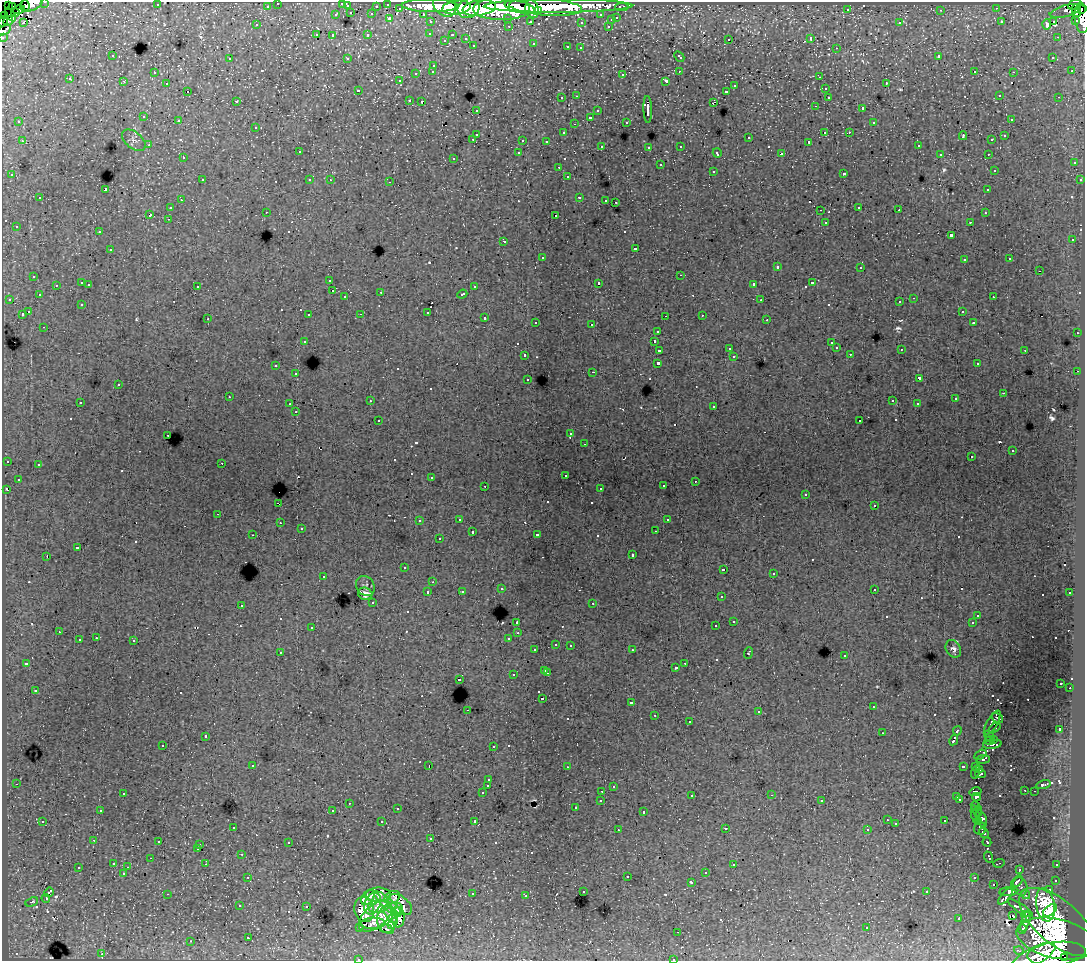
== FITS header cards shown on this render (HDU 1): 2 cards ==
NAXIS1  =                 1083
NAXIS2  =                  959

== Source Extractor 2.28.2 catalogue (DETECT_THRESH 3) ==
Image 1083 x 959 px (HDU 1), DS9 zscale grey, 1 PNG px = 1 image px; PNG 1087 x 963 px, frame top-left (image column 1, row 959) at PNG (2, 2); each listed source drawn as its Kron ellipse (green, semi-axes under 4 px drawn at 4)
Background 243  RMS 1.5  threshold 4.41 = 3 sigma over >= 5 px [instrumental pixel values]
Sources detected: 710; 2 with non-positive FLUX_AUTO (blend fragments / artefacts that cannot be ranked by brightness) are neither listed nor drawn; of the other 708, the 500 brightest by FLUX_AUTO listed and drawn (208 fainter detections omitted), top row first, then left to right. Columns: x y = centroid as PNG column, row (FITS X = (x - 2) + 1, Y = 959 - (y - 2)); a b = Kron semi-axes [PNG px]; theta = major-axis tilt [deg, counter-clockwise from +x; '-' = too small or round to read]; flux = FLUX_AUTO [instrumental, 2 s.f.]
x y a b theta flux
45 2 3 2 - 8.4e+03
31 3 12 7 26 6.6e+04
278 3 3 3 - 6.5e+03
343 3 3 3 - 2.0e+03
388 4 3 3 - 1.4e+04
1074 4 7 4 27 3.0e+04
8 5 3 3 - 4.8e+03
25 5 5 3 - 2.1e+04
157 5 3 2 - 4.0e+02
13 6 2 2 - 2.5e+03
267 6 3 3 - 4.0e+03
347 6 3 3 - 2.4e+03
376 6 3 2 - 3.2e+03
430 6 28 6 -1 6.3e+05
445 6 12 9 -41 4.8e+05
558 6 74 7 0 1.0e+06
457 7 14 7 7 6.4e+05
520 7 15 5 -13 6.7e+05
545 7 37 8 -4 6.1e+05
622 7 6 3 0 1.0e+04
400 8 3 3 - 1.9e+03
468 8 11 9 27 6.1e+05
479 8 17 7 9 9.8e+05
996 8 3 2 - 3.1e+02
502 9 28 11 0 1.9e+06
532 9 9 6 -75 4.7e+05
848 9 3 3 - 2.8e+02
19 10 6 3 16 5.9e+04
941 10 3 2 - 4.0e+02
1082 10 3 3 - 1.6e+05
538 11 4 4 - 1.9e+05
1065 11 16 5 14 2.0e+04
1076 11 6 4 -76 2.3e+05
15 13 4 3 - 4.2e+04
351 13 3 3 - 2.3e+03
372 14 3 3 - 2.3e+03
423 14 3 3 - 6.3e+03
3 15 2 2 - 3.2e+03
10 15 7 4 -58 4.2e+04
336 15 3 3 - 1.0e+03
601 15 3 3 - 3.7e+03
389 18 3 3 - 2.1e+03
508 18 3 3 - 3.6e+03
617 18 4 3 - 1.4e+03
1082 18 15 7 -84 1.1e+05
611 20 3 3 - 1.6e+03
1076 20 3 3 - 1.4e+04
3 21 6 2 66 3.5e+04
8 21 5 4 - 9.0e+03
530 21 3 3 - 2.9e+03
1054 21 3 3 - 2.0e+03
431 22 3 3 - 6.7e+03
581 22 3 3 - 4.4e+02
1001 22 3 3 - 3.9e+02
23 23 3 3 - 7.7e+02
900 23 3 3 - 2.6e+02
1047 24 5 4 - 1.6e+03
256 25 3 3 - 3.5e+02
509 26 3 2 - 8.3e+02
608 26 3 2 - 6.9e+02
4 30 7 3 31 2.5e+04
430 33 3 3 - 5.4e+02
317 35 3 3 - 3.4e+02
368 35 3 3 - 9.9e+02
452 35 3 2 - 4.6e+02
332 36 3 3 - 1.4e+03
3 37 3 2 - 4.8e+03
1057 37 2 2 - 3.1e+02
811 38 3 3 - 2.2e+04
466 39 3 3 - 7.6e+02
729 39 3 3 - 4.9e+02
445 40 3 3 - 3.0e+02
533 44 3 3 - 2.7e+02
473 45 3 3 - 3.7e+02
568 47 3 3 - 7.3e+02
580 48 3 3 - 4.5e+02
836 48 3 2 - 3.6e+02
112 56 3 3 - 4.3e+02
679 56 6 3 -44 6.8e+02
939 57 3 3 - 1.5e+04
1053 57 3 3 - 4.6e+02
347 58 3 3 - 2.6e+02
230 59 3 3 - 8.0e+02
434 65 3 3 - 7.8e+02
433 71 3 3 - 6.5e+02
679 71 3 2 - 2.9e+02
975 71 3 2 - 1.3e+03
1072 71 3 2 - 2.9e+02
154 72 3 2 - 3.5e+02
1013 72 3 2 - 8.4e+02
416 73 3 3 - 1.1e+03
623 75 3 3 - 5.2e+02
820 77 3 2 - 2.6e+02
70 79 3 3 - 3.1e+02
123 81 3 3 - 2.9e+02
400 81 3 3 - 3.1e+02
666 81 4 3 - 1.2e+03
167 83 3 3 - 4.7e+02
886 83 3 2 - 5.0e+02
735 86 3 3 - 6.4e+02
825 89 3 3 - 1.3e+03
358 90 3 3 - 4.6e+02
188 91 3 2 - 8.2e+02
726 91 3 3 - 7.8e+02
1000 95 3 3 - 5.4e+02
577 96 3 2 - 5.0e+02
828 97 3 3 - 7.4e+02
1059 97 3 2 - 5.6e+02
562 98 3 3 - 5.4e+02
409 100 3 3 - 5.1e+02
236 101 3 3 - 5.7e+02
422 101 4 2 - 3.9e+02
713 102 4 2 - 8.7e+02
815 106 3 2 - 3.1e+02
863 108 3 3 - 1.2e+03
648 109 13 4 -88 5.7e+03
476 110 3 3 - 3.1e+02
598 111 3 3 - 7.3e+02
144 117 3 3 - 7.0e+02
590 117 3 3 - 2.7e+03
1011 119 3 3 - 3.7e+02
179 120 3 2 - 4.7e+02
19 122 3 3 - 3.8e+02
626 122 3 3 - 4.4e+02
874 122 3 3 - 3.3e+02
574 124 3 2 - 3.0e+02
256 127 3 3 - 5.8e+02
825 132 2 2 - 6.3e+02
849 132 3 2 - 4.4e+02
563 133 3 3 - 4.2e+02
476 134 3 3 - 1.8e+03
963 136 4 2 - 8.0e+02
1005 136 3 3 - 4.7e+02
749 138 3 3 - 7.6e+02
473 139 3 3 - 7.8e+02
134 140 13 8 -39 4.7e+02
523 140 3 3 - 9.8e+02
992 140 3 3 - 5.2e+02
22 141 3 2 - 4.6e+02
546 141 3 3 - 7.2e+02
809 142 4 3 - 4.0e+02
149 145 3 2 - 2.9e+02
602 146 3 3 - 3.4e+02
681 146 3 3 - 5.7e+02
918 146 3 3 - 6.0e+02
649 147 3 3 - 3.3e+02
299 152 3 3 - 6.9e+02
519 153 3 3 - 6.3e+02
717 153 5 3 - 6.0e+02
781 154 4 3 - 1.6e+03
940 154 3 3 - 4.0e+02
988 154 3 2 - 4.2e+02
183 158 3 3 - 4.7e+02
454 158 3 3 - 3.8e+02
1074 163 3 3 - 6.8e+02
660 165 3 3 - 1.4e+03
559 167 3 2 - 3.9e+02
994 170 3 3 - 3.0e+02
713 171 3 3 - 7.0e+02
844 173 3 3 - 8.9e+02
12 175 3 3 - 6.6e+02
568 177 3 3 - 2.7e+02
202 180 3 2 - 6.1e+02
310 180 3 3 - 4.8e+02
330 180 3 2 - 3.4e+02
1080 180 3 3 - 3.2e+02
390 182 3 2 - 1.1e+03
106 190 4 3 - 8.7e+03
988 190 3 3 - 7.7e+02
579 197 3 3 - 7.6e+02
40 198 3 3 - 9.3e+02
181 200 3 2 - 4.0e+02
606 200 3 2 - 4.2e+02
615 202 3 2 - 4.6e+02
859 207 3 2 - 4.0e+02
170 208 3 3 - 5.8e+02
820 210 3 2 - 3.0e+02
899 210 2 2 - 3.3e+02
266 212 3 2 - 3.9e+02
985 213 3 3 - 3.7e+02
150 215 4 3 - 1.0e+03
556 215 3 2 - 2.7e+02
168 219 3 2 - 3.9e+02
825 222 3 3 - 1.3e+03
970 222 3 2 - 3.7e+02
16 226 3 3 - 3.3e+02
99 232 3 3 - 2.6e+02
951 235 4 3 - 1.4e+03
1073 239 3 3 - 2.9e+02
504 241 3 3 - 1.6e+03
636 248 3 3 - 6.7e+02
110 250 3 3 - 1.1e+03
542 257 3 3 - 8.9e+02
1010 259 3 3 - 4.2e+02
964 260 3 3 - 5.2e+02
777 267 3 3 - 1.1e+03
861 267 3 3 - 6.0e+02
1039 271 3 2 - 6.0e+02
680 275 3 2 - 9.1e+03
34 276 3 3 - 5.3e+02
330 280 3 3 - 6.7e+02
82 283 3 3 - 1.3e+03
599 283 3 3 - 5.7e+03
812 283 3 3 - 6.3e+02
89 284 3 2 - 5.5e+02
754 284 4 3 - 1.1e+03
56 285 3 3 - 5.0e+02
197 286 3 3 - 3.7e+02
474 287 3 3 - 5.6e+02
333 290 3 3 - 3.4e+02
381 292 3 3 - 2.9e+02
462 294 5 3 - 7.0e+02
39 295 3 3 - 2.9e+02
345 297 3 3 - 1.0e+03
993 297 3 2 - 3.1e+02
914 298 3 2 - 3.3e+02
9 299 3 2 - 4.4e+02
761 300 3 2 - 3.1e+02
900 302 3 3 - 4.7e+02
82 304 3 3 - 3.1e+02
962 311 3 3 - 3.4e+02
29 312 3 3 - 1.5e+03
428 312 3 3 - 1.3e+03
22 314 3 3 - 1.6e+03
361 314 3 2 - 2.9e+02
309 315 3 3 - 6.1e+02
702 315 3 2 - 2.8e+02
665 316 2 2 - 3.1e+02
485 318 3 3 - 9.6e+02
208 319 3 2 - 3.7e+02
767 320 3 2 - 6.2e+02
536 322 3 3 - 3.9e+02
974 323 3 3 - 4.2e+02
592 324 3 3 - 2.2e+03
44 327 3 2 - 5.9e+02
658 331 3 3 - 3.1e+02
1077 333 3 2 - 5.7e+02
304 341 3 3 - 6.7e+02
654 342 3 3 - 1.4e+03
831 343 3 3 - 4.3e+02
729 348 3 3 - 3.4e+02
836 348 3 3 - 3.9e+02
901 349 3 2 - 2.8e+02
659 350 3 3 - 1.4e+03
1025 350 3 2 - 3.0e+02
850 354 3 3 - 3.3e+02
525 355 3 3 - 4.7e+02
734 356 3 3 - 6.3e+02
658 363 3 3 - 2.6e+03
977 364 3 3 - 4.1e+02
276 366 3 3 - 6.9e+02
1078 371 2 2 - 4.3e+02
593 372 3 2 - 1.8e+03
296 374 3 3 - 4.4e+02
919 378 4 3 - 2.6e+03
528 379 3 3 - 5.2e+02
118 385 3 3 - 5.2e+02
1003 393 2 2 - 3.8e+02
229 397 3 2 - 3.1e+02
955 399 3 3 - 7.4e+02
370 401 3 2 - 3.9e+02
893 401 3 3 - 2.9e+02
80 402 3 2 - 3.3e+02
290 404 3 2 - 3.2e+02
917 404 3 3 - 3.6e+02
714 406 3 3 - 4.1e+02
296 412 3 3 - 2.7e+02
378 421 3 3 - 4.3e+02
860 421 3 3 - 4.7e+02
571 434 3 3 - 3.4e+02
168 435 3 2 - 4.8e+02
585 444 3 2 - 2.6e+02
1013 451 3 3 - 3.0e+02
971 456 3 3 - 1.3e+03
7 461 3 3 - 4.8e+02
222 463 2 2 - 3.6e+02
38 464 3 3 - 4.5e+02
565 475 3 3 - 4.2e+02
431 478 3 3 - 2.6e+02
18 479 3 3 - 3.5e+02
695 481 3 2 - 3.2e+02
485 486 3 2 - 2.9e+02
663 486 3 3 - 4.4e+02
600 488 3 2 - 3.2e+02
6 489 4 3 - 4.0e+02
806 494 3 3 - 6.1e+02
278 503 4 2 - 6.2e+02
874 506 3 3 - 3.9e+02
218 514 3 2 - 4.2e+02
459 519 3 3 - 3.0e+02
667 520 3 3 - 7.7e+02
419 521 3 3 - 3.6e+02
280 523 3 2 - 2.6e+02
301 529 3 3 - 3.9e+02
656 531 3 2 - 4.4e+02
472 532 3 3 - 8.2e+02
538 534 4 3 - 3.0e+02
253 535 3 2 - 2.9e+02
439 539 3 3 - 3.1e+02
77 548 4 3 - 1.3e+03
632 555 3 3 - 3.1e+02
47 556 3 2 - 1.0e+03
404 568 3 3 - 3.0e+02
724 570 3 3 - 2.0e+03
773 573 3 3 - 3.3e+02
323 577 3 3 - 2.7e+02
433 582 3 2 - 2.9e+02
365 586 10 8 -56 3.8e+02
501 589 3 3 - 8.0e+02
874 589 3 3 - 5.4e+02
462 591 3 3 - 5.0e+02
428 592 3 3 - 4.6e+02
1070 593 3 3 - 4.2e+02
365 594 7 6 - 5.4e+02
721 597 3 3 - 2.8e+02
373 602 3 3 - 5.3e+02
593 603 3 3 - 6.5e+02
241 605 3 3 - 4.3e+02
978 615 3 3 - 3.8e+02
734 621 3 3 - 3.2e+03
517 623 3 3 - 4.1e+03
972 623 3 3 - 9.6e+02
716 626 3 3 - 1.5e+03
312 627 3 3 - 5.0e+02
59 632 3 2 - 3.1e+02
518 633 3 3 - 3.1e+02
96 638 3 3 - 4.6e+02
509 638 3 3 - 5.6e+02
79 640 3 3 - 1.0e+03
134 641 3 3 - 2.4e+03
556 644 3 3 - 3.9e+02
570 645 3 3 - 4.1e+02
953 649 9 7 -60 4.0e+02
535 650 3 3 - 4.6e+02
632 650 3 2 - 3.4e+02
280 652 3 3 - 2.8e+02
748 653 6 3 69 1.2e+03
845 656 3 3 - 5.8e+02
26 663 3 3 - 5.7e+02
685 663 3 2 - 5.6e+02
676 668 3 3 - 4.3e+02
545 670 3 3 - 5.9e+02
547 673 3 2 - 7.0e+02
513 675 3 3 - 3.3e+02
459 679 3 3 - 1.0e+03
1061 683 3 3 - 4.5e+02
1070 688 2 2 - 5.1e+02
35 690 3 3 - 5.8e+02
542 698 3 3 - 1.2e+03
631 702 3 3 - 1.5e+03
873 707 3 2 - 3.8e+02
467 710 2 2 - 3.3e+02
759 712 3 3 - 3.0e+02
655 715 3 3 - 5.0e+02
997 718 6 2 -33 4.6e+02
689 722 3 3 - 8.4e+02
992 723 14 5 59 9.2e+02
994 728 6 3 35 4.4e+02
1060 730 4 3 - 3.6e+03
957 731 5 3 - 2.0e+03
882 733 3 2 - 2.9e+02
206 736 3 3 - 9.5e+02
989 737 6 3 -46 4.8e+02
994 739 4 3 - 3.6e+02
954 740 5 3 - 5.5e+03
989 741 5 3 - 5.0e+02
992 744 9 3 9 6.5e+02
163 745 3 3 - 4.8e+02
493 746 3 3 - 3.8e+02
980 755 7 2 30 3.6e+02
983 759 7 4 6 6.0e+02
253 765 3 3 - 2.8e+02
429 766 3 2 - 1.8e+03
963 766 3 3 - 1.1e+03
976 766 4 3 - 2.8e+02
567 767 3 2 - 3.3e+02
979 770 4 2 - 2.7e+02
976 772 6 3 72 5.0e+02
980 774 5 3 - 3.9e+02
489 780 3 3 - 5.2e+02
16 784 3 2 - 4.6e+02
1044 785 7 3 13 5.1e+02
488 786 3 3 - 3.4e+03
613 786 3 3 - 7.1e+02
1025 790 3 3 - 1.2e+03
602 791 3 2 - 3.6e+02
1034 791 3 2 - 3.6e+02
976 792 6 3 14 7.5e+02
123 793 3 3 - 6.8e+02
482 793 3 3 - 8.4e+02
771 795 3 2 - 2.8e+02
692 796 3 3 - 5.2e+02
957 797 3 3 - 4.4e+02
976 797 4 4 - 6.4e+02
960 799 3 2 - 3.7e+02
601 800 3 3 - 5.3e+02
822 801 3 3 - 2.7e+02
349 803 3 2 - 4.6e+02
975 806 5 3 - 5.0e+02
576 808 3 3 - 4.1e+02
397 809 3 3 - 3.7e+02
333 810 3 3 - 3.2e+02
100 811 3 3 - 4.2e+02
978 811 5 4 - 3.9e+02
644 812 3 3 - 8.2e+02
975 815 10 3 -76 4.7e+02
981 819 9 5 -66 1.1e+03
887 820 3 2 - 3.4e+02
43 821 3 3 - 4.7e+02
475 821 3 3 - 2.5e+03
945 821 3 3 - 6.8e+02
978 821 3 3 - 2.9e+02
382 822 3 3 - 2.3e+03
896 824 3 3 - 2.9e+02
233 827 3 3 - 2.9e+02
725 828 3 3 - 3.9e+02
980 828 6 6 - 7.9e+02
867 829 3 3 - 2.9e+02
618 830 3 2 - 3.3e+02
984 833 5 3 - 2.7e+02
431 839 3 3 - 4.2e+02
94 840 2 2 - 3.2e+02
159 842 3 3 - 4.1e+02
289 842 3 3 - 2.7e+02
987 842 4 3 - 3.0e+02
200 845 3 3 - 1.4e+04
198 848 3 3 - 4.7e+02
242 854 3 2 - 5.0e+02
989 857 5 2 - 2.8e+02
151 858 3 2 - 2.8e+02
114 863 3 3 - 1.1e+03
999 863 6 2 17 3.6e+02
206 864 2 2 - 3.3e+02
734 865 3 3 - 1.3e+03
1057 865 3 3 - 4.2e+02
128 867 3 2 - 3.6e+02
78 868 3 3 - 8.4e+02
1019 870 3 3 - 2.6e+02
706 872 3 3 - 5.0e+02
123 873 3 3 - 2.6e+02
627 876 3 3 - 1.1e+03
248 877 3 2 - 3.7e+02
974 878 3 3 - 7.4e+02
1056 880 3 3 - 6.9e+02
1017 881 7 3 45 7.6e+02
691 882 4 3 - 5.8e+02
994 884 3 3 - 6.6e+02
1020 887 9 7 -69 3.3e+02
1049 890 3 3 - 9.4e+02
1009 891 9 4 7 7.9e+02
49 892 5 2 - 4.4e+02
583 892 3 3 - 4.9e+02
927 892 3 3 - 7.2e+02
167 894 3 2 - 1.7e+03
472 894 3 3 - 9.1e+02
1025 894 5 3 - 3.1e+02
378 895 12 7 1 2.1e+03
526 896 3 2 - 5.9e+02
1005 896 10 3 49 1.1e+03
368 897 9 5 54 2.5e+03
392 897 8 6 26 1.5e+03
46 898 4 2 - 6.3e+02
32 902 7 4 23 3.3e+02
372 903 11 8 68 5.4e+03
388 904 18 5 -43 6.4e+03
400 905 14 8 -36 4.7e+03
1045 905 17 9 -80 7.0e+03
240 906 3 3 - 5.6e+02
306 907 3 3 - 1.2e+03
378 907 10 6 6 4.0e+03
1020 908 15 4 -34 1.2e+03
364 909 13 10 -79 7.4e+03
398 909 6 4 73 3.0e+03
1050 910 8 4 39 4.1e+03
391 914 10 5 -62 4.3e+03
1012 915 3 3 - 3.8e+04
375 916 19 11 40 7.6e+03
398 917 10 6 89 4.1e+03
1026 917 6 3 -73 1.2e+03
959 919 3 3 - 8.2e+02
387 920 13 9 89 6.7e+03
1025 921 10 3 72 1.7e+03
1058 922 47 21 -40 2.5e+04
373 923 12 5 2 1.7e+03
393 923 6 4 58 1.9e+03
360 927 3 3 - 6.2e+02
867 928 3 3 - 2.9e+02
387 929 7 3 -20 3.8e+02
1022 929 5 3 - 4.3e+02
678 932 3 2 - 3.3e+02
248 938 4 3 - 2.1e+03
1056 938 40 19 -12 2.2e+04
191 941 3 3 - 3.3e+02
1019 951 5 3 - 3.7e+02
102 954 3 2 - 1.1e+03
1056 954 29 11 6 4.7e+03
1033 957 25 9 29 4.8e+03
1064 957 3 2 - 2.9e+03
358 959 3 2 - 5.0e+02
673 959 3 2 - 4.3e+02
At the frame edge (FLAGS 8, measured only in part): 12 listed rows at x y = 45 2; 31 3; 278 3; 343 3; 3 15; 1082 18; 3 21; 4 30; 3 37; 1033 957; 358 959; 673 959
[208 fainter detections neither listed nor drawn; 2 non-positive-flux detections neither listed nor drawn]